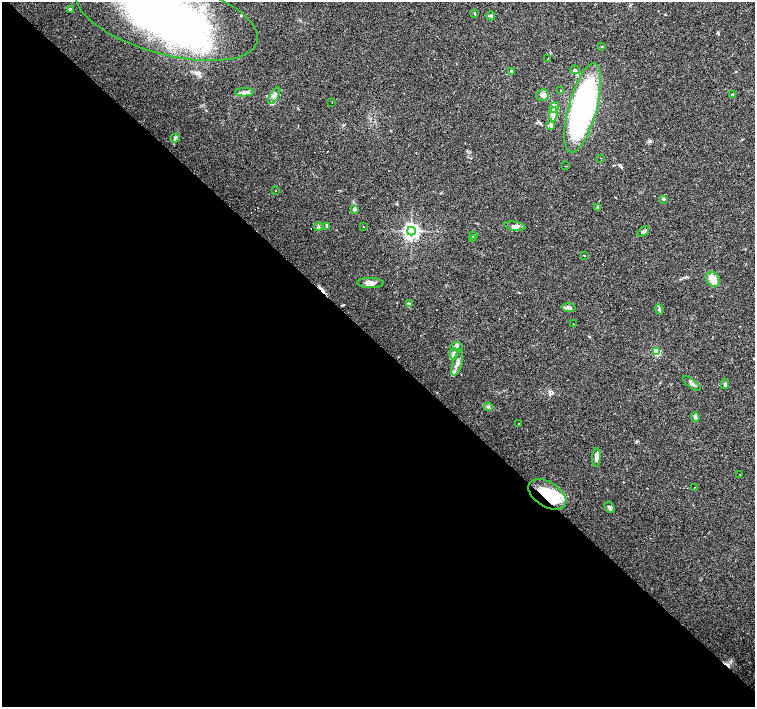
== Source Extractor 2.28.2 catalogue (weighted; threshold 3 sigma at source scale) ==
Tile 14 of 4 x 4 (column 2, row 4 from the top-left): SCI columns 1506-3010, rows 156-1565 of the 6022 x 6015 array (HDU 1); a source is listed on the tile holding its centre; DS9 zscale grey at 2 x 2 block average (1 PNG px = mean of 2 x 2 image px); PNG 757 x 709 px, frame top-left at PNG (2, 2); each listed source drawn as its Kron ellipse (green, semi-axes under 4 px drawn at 4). Shown black and unused: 52% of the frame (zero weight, under 3 of 4 exposures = <1% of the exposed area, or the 3 px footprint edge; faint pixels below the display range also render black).
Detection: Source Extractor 2.28.2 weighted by HDU 2 'WHT'; one run over the whole footprint, this tile lists its part. Background 0.0253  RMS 0.0033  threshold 0.0148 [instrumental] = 3 sigma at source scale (4.5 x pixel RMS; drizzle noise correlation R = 1.50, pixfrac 1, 0.0396/0.0396 arcsec/px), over >= 5 px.
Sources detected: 76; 6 inside a brighter object's white glare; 9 cosmic-ray / hot-pixel residue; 1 long thin detection or spike segment (spike, bleed or trail) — neither listed nor drawn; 6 inside a brighter listed object's ellipse — not listed separately; the other 54 listed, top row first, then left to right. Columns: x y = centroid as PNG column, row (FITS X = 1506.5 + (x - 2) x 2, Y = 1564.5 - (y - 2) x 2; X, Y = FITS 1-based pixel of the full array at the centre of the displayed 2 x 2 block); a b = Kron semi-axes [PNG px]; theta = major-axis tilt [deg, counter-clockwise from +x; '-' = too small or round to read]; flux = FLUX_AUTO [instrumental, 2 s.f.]
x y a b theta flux
70 9 3 3 - 1.7
474 13 3 2 - 0.49
491 16 4 4 - 1
167 17 94 37 -15 330
602 47 3 3 - 0.51
548 59 3 2 - 0.39
575 70 5 3 - 0.87
512 72 3 3 - 0.81
561 90 2 2 - 0.44
244 92 9 4 2 2.7
543 95 6 5 - 3.3
732 95 3 3 - 0.92
274 96 9 3 57 2.2
332 102 2 2 - 0.25
554 107 5 4 - 2.1
583 108 46 14 75 240
553 114 7 3 85 2.4
551 126 4 3 - 1
175 138 5 3 - 1
601 158 2 2 - 0.68
566 166 2 2 - 0.5
275 191 2 2 - 0.65
663 199 4 3 - 0.78
598 207 3 2 - 1.5
354 209 2 2 - 4.1
327 226 3 3 - 1.2
363 226 2 2 - 0.8
515 226 10 4 -9 3.1
318 227 4 3 - 0.95
411 231 4 4 - 310
643 232 7 3 40 2.3
474 235 3 3 - 0.75
472 239 3 3 - 0.64
584 256 2 2 - 1.4
713 279 8 6 -61 6.4
370 283 13 5 -2 4.4
409 303 3 2 - 0.62
569 307 6 4 -5 2.9
659 309 5 3 - 1.2
573 324 2 2 - 0.37
456 346 6 3 6 1.2
657 352 3 3 - 35
454 354 6 3 86 1.4
457 363 13 4 73 3.5
692 384 11 4 -38 2.4
725 384 5 3 - 1.3
488 407 4 3 - 1.4
695 417 5 4 - 1.6
518 423 2 2 - 0.65
596 458 9 4 86 3.8
740 474 2 2 - 0.94
694 487 2 2 - 1.9
547 494 21 12 -32 31
609 507 6 4 -56 1.6
Overlapping masked pixels (flux is a lower limit): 1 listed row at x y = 547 494
Isophote crosses this tile's border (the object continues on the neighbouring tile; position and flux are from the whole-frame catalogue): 1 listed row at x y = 167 17
Diffuse or blended objects may show on this block-average render without a row.